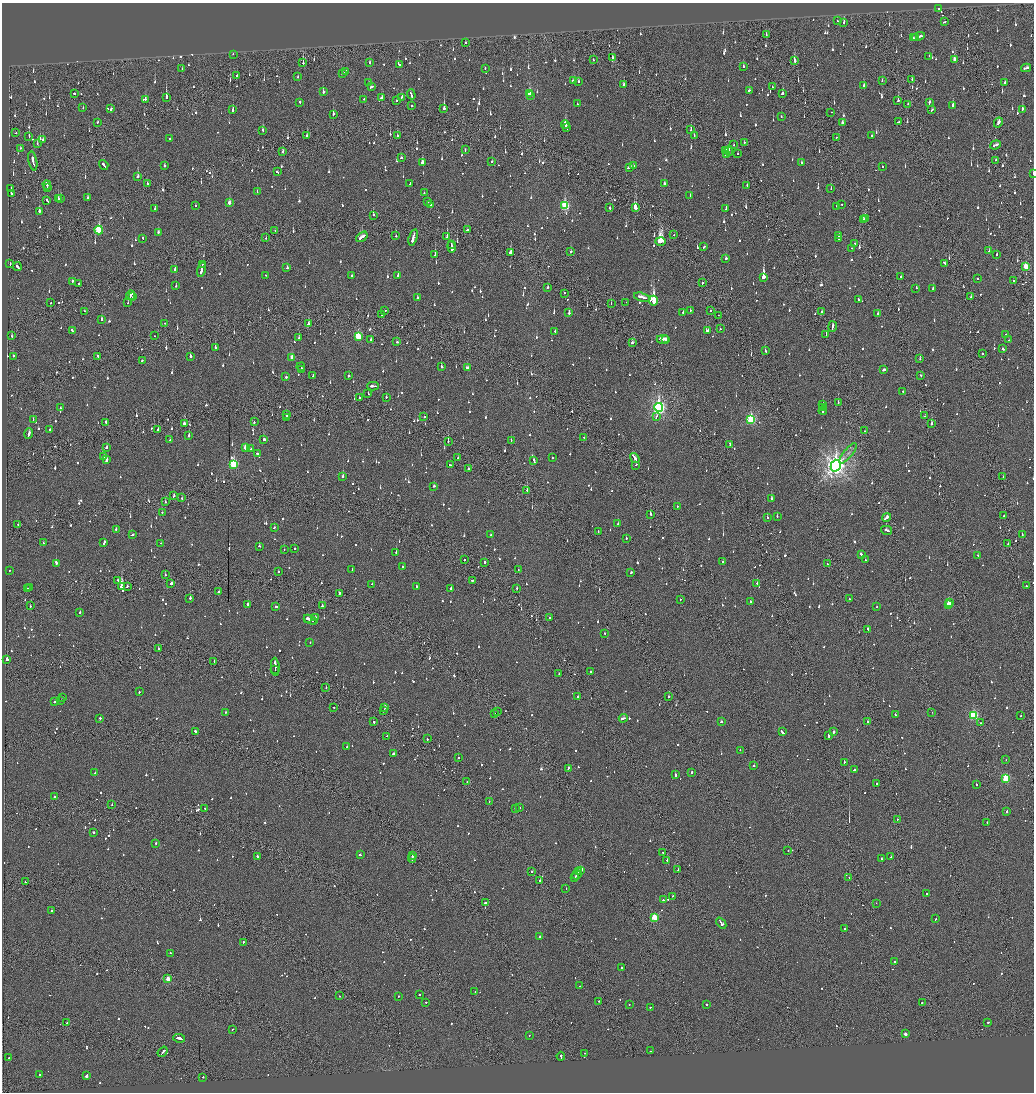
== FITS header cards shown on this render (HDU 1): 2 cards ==
NAXIS1  =                 2064
NAXIS2  =                 2180

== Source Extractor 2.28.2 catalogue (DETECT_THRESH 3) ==
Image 2064 x 2180 px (HDU 1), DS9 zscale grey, zoomed out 1/2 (1 PNG px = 2 x 2 image px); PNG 1036 x 1094 px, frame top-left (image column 1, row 2179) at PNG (2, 3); each listed source drawn as its Kron ellipse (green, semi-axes under 4 px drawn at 4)
Background -0.111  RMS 0.066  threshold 0.197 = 3 sigma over >= 5 px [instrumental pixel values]
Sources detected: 1602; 58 cannot appear on this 1/2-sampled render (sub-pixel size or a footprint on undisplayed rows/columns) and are neither listed nor drawn; of the other 1544, the 500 brightest by FLUX_AUTO listed and drawn (1044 fainter detections omitted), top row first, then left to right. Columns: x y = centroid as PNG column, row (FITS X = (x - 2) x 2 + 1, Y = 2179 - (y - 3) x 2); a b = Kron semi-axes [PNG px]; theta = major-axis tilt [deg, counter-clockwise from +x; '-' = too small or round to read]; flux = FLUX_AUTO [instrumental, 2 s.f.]
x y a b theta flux
939 9 2 2 - 89
837 21 2 1 - 63
844 22 2 2 - 130
944 22 3 2 - 110
766 34 2 1 - 100
918 36 7 2 13 220
916 37 3 1 - 82
913 38 3 2 - 130
465 43 2 2 - 79
233 54 2 2 - 71
929 56 2 2 - 110
612 58 3 2 - 94
955 59 3 2 - 160
593 60 3 1 - 220
795 61 3 2 - 300
303 63 2 2 - 180
370 63 2 2 - 88
399 64 3 2 - 110
743 67 2 2 - 80
485 68 2 2 - 65
1026 68 5 2 - 220
182 69 2 2 - 62
345 71 3 2 - 110
343 74 3 2 - 77
237 75 2 2 - 66
298 77 2 2 - 69
912 79 2 2 - 80
574 81 3 2 - 140
578 81 2 2 - 290
882 81 2 2 - 60
369 83 2 2 - 97
1005 83 3 2 - 100
624 85 3 2 - 140
864 86 3 2 - 140
371 87 3 2 - 100
772 87 2 2 - 72
749 90 3 2 - 160
323 92 2 2 - 300
74 93 2 2 - 220
411 94 5 2 - 160
529 94 4 3 - 370
782 94 3 2 - 63
531 96 2 2 - 140
166 97 3 2 - 550
402 97 2 2 - 130
382 98 2 2 - 730
145 99 4 2 - 69
364 99 2 1 - 190
397 100 2 2 - 100
898 101 3 2 - 180
929 102 3 2 - 140
300 103 2 2 - 190
577 104 2 1 - 60
908 104 2 1 - 130
411 106 2 2 - 77
953 106 3 2 - 200
83 108 2 2 - 95
444 108 2 2 - 1500
111 109 3 2 - 67
233 109 4 2 - 190
1022 109 3 2 - 90
932 110 3 2 - 63
831 112 2 2 - 61
333 114 2 2 - 340
781 117 2 2 - 58
97 122 3 2 - 65
842 122 3 3 - 95
898 122 2 2 - 74
998 122 5 2 - 180
565 124 4 2 - 980
567 128 3 2 - 710
263 130 3 2 - 100
691 130 3 2 - 61
16 133 2 1 - 57
29 136 3 2 - 100
307 136 3 2 - 58
397 136 3 2 - 57
694 136 4 2 - 94
871 136 2 2 - 96
836 137 2 2 - 67
169 139 2 2 - 63
43 140 2 2 - 58
744 143 3 2 - 63
37 144 3 2 - 68
734 145 2 1 - 140
995 145 5 2 - 220
20 148 2 2 - 84
465 150 2 2 - 69
726 151 3 2 - 170
729 151 5 2 - 200
283 152 2 2 - 110
738 153 2 2 - 57
726 154 3 2 - 230
401 158 2 2 - 57
996 160 2 2 - 59
33 161 9 2 -79 430
422 162 2 2 - 990
492 162 2 2 - 160
802 163 2 2 - 68
104 165 5 2 - 220
164 166 2 2 - 370
633 166 2 2 - 120
630 167 4 2 - 290
882 167 2 2 - 77
277 172 3 2 - 89
1033 173 3 1 - 150
138 176 3 2 - 150
147 183 3 2 - 81
410 184 4 2 - 150
664 184 2 2 - 190
47 185 4 2 - 310
747 185 2 1 - 58
47 188 4 1 - 230
11 189 2 2 - 61
831 189 2 1 - 97
257 191 2 2 - 65
424 193 2 2 - 95
12 194 3 2 - 120
690 195 2 2 - 57
87 198 2 2 - 67
58 199 2 1 - 150
60 199 4 2 - 85
47 200 3 2 - 140
428 201 2 2 - 92
229 202 3 2 - 87
842 204 2 2 - 170
195 205 2 2 - 60
430 205 2 2 - 89
565 206 4 3 - 1100
836 206 2 1 - 99
610 208 3 2 - 75
635 208 3 2 - 790
726 208 4 2 - 120
155 209 2 2 - 74
39 211 2 2 - 420
373 215 2 2 - 100
866 218 3 2 - 89
863 220 3 2 - 130
99 230 4 3 - 880
275 230 2 2 - 82
467 230 3 2 - 540
158 232 2 2 - 160
674 234 2 1 - 99
839 235 3 2 - 78
396 236 2 2 - 82
447 236 4 1 - 220
362 237 6 2 37 230
413 237 8 2 75 1200
143 238 3 2 - 89
266 238 2 2 - 70
838 238 3 2 - 80
661 241 5 3 - 3600
451 244 4 1 - 870
855 244 2 2 - 130
452 247 5 2 - 1900
704 247 3 1 - 69
852 248 2 1 - 97
571 251 2 2 - 87
989 251 2 2 - 99
511 253 2 2 - 340
996 254 2 2 - 100
435 255 2 2 - 150
726 259 2 2 - 97
10 263 2 1 - 130
945 263 3 2 - 120
203 265 3 1 - 110
17 267 4 2 - 310
1026 267 3 3 - 340
287 268 2 2 - 88
175 269 2 2 - 83
201 270 7 2 77 300
266 275 2 2 - 57
398 275 2 2 - 68
352 276 2 2 - 73
763 277 2 2 - 5500
901 277 2 1 - 75
977 278 2 2 - 320
72 281 2 2 - 410
1013 281 2 1 - 68
702 283 2 1 - 95
78 284 2 2 - 310
176 286 2 2 - 64
547 287 2 2 - 94
916 288 2 2 - 76
933 288 2 2 - 92
564 293 2 1 - 80
130 295 5 2 - 390
133 297 2 2 - 60
642 297 8 2 -15 280
971 297 2 2 - 140
417 298 2 2 - 160
858 299 2 2 - 72
653 301 5 2 - 24000
626 302 2 1 - 140
51 303 2 2 - 100
128 303 2 2 - 190
611 304 2 1 - 140
690 310 2 2 - 79
85 311 2 2 - 69
385 311 2 2 - 74
711 311 2 2 - 88
822 311 3 1 - 190
683 312 2 2 - 150
569 313 2 2 - 120
877 313 2 2 - 120
382 314 2 2 - 58
718 315 2 1 - 73
101 319 2 2 - 240
164 323 2 2 - 66
308 323 2 2 - 67
832 327 5 2 - 250
720 329 2 2 - 87
72 330 3 2 - 110
555 331 2 2 - 70
707 331 4 2 - 130
1006 334 2 2 - 170
826 335 2 1 - 64
11 336 2 2 - 69
154 336 2 2 - 66
358 336 4 3 - 780
299 338 2 2 - 110
663 339 6 2 1 250
666 339 3 2 - 160
371 340 2 2 - 91
1009 340 2 1 - 73
397 342 3 2 - 90
632 343 3 2 - 77
215 347 2 2 - 250
1003 349 3 2 - 110
765 351 3 2 - 170
983 354 2 2 - 98
13 356 2 2 - 150
98 356 2 2 - 130
190 356 2 2 - 750
292 357 3 2 - 150
920 359 2 2 - 70
142 360 2 2 - 160
301 367 4 2 - 160
442 367 3 2 - 86
467 368 3 2 - 94
302 369 3 1 - 120
884 370 3 2 - 100
921 375 2 1 - 83
313 376 4 2 - 140
349 376 2 2 - 290
286 377 2 2 - 230
373 386 6 2 -2 220
903 392 3 2 - 90
368 394 2 2 - 84
386 397 2 2 - 57
360 398 2 2 - 110
838 402 2 2 - 60
823 405 3 2 - 140
659 407 4 4 - 3800
60 408 2 2 - 57
823 408 3 2 - 180
823 411 4 2 - 300
287 415 2 2 - 130
925 416 2 2 - 120
286 417 2 1 - 150
424 417 2 2 - 240
656 417 4 2 - 67
33 419 2 2 - 300
751 419 4 3 - 1300
106 422 3 2 - 140
254 422 2 2 - 70
184 423 2 2 - 550
931 424 2 2 - 350
50 430 2 2 - 150
158 430 2 1 - 240
864 431 2 1 - 62
29 434 5 2 - 270
189 436 2 2 - 350
583 437 2 2 - 57
264 439 3 2 - 140
170 440 2 2 - 60
511 440 2 2 - 76
448 441 2 1 - 72
730 444 3 2 - 140
106 447 2 2 - 290
245 448 3 2 - 140
251 449 2 2 - 120
848 453 12 4 51 63
258 454 2 2 - 160
103 456 3 2 - 240
458 458 3 2 - 69
552 458 2 2 - 68
635 458 5 2 - 430
107 460 4 2 - 190
534 460 3 2 - 160
234 464 3 3 - 940
450 465 4 2 - 130
636 465 2 1 - 140
836 466 6 5 - 9100
468 469 2 2 - 58
343 477 2 2 - 600
1003 477 2 2 - 86
434 486 2 2 - 120
527 490 2 2 - 220
174 496 2 2 - 80
182 498 2 1 - 140
771 498 2 2 - 190
165 502 2 2 - 61
677 506 2 2 - 74
162 512 2 2 - 78
650 514 2 2 - 310
1004 515 3 2 - 150
777 516 2 2 - 66
886 517 4 2 - 270
767 518 2 2 - 76
618 524 2 2 - 140
18 525 2 2 - 75
274 528 2 2 - 59
116 530 2 2 - 100
887 530 6 2 -13 550
598 531 2 2 - 72
132 535 3 2 - 170
491 535 2 2 - 86
1022 535 2 2 - 93
626 538 2 2 - 120
43 543 2 1 - 71
104 543 3 2 - 360
161 543 2 2 - 62
1008 544 2 2 - 64
259 546 2 2 - 62
295 549 2 2 - 57
284 550 2 2 - 81
396 552 2 2 - 64
861 555 4 2 - 160
978 555 2 2 - 57
464 560 2 1 - 110
865 560 2 2 - 74
723 561 2 2 - 90
485 562 2 2 - 130
56 563 2 2 - 400
827 564 2 1 - 84
403 567 2 2 - 60
352 569 2 2 - 58
9 570 2 2 - 64
518 570 2 1 - 85
278 572 2 2 - 150
631 572 3 2 - 57
165 575 2 2 - 81
118 580 2 2 - 68
472 580 2 2 - 210
171 583 3 2 - 450
757 583 2 2 - 180
372 584 2 2 - 59
127 586 2 2 - 59
417 586 2 2 - 120
1026 586 2 1 - 170
121 587 3 2 - 1800
27 588 2 2 - 150
29 588 2 1 - 140
451 588 2 2 - 140
517 588 2 2 - 91
219 592 2 2 - 70
339 593 2 2 - 170
190 598 2 2 - 230
849 598 2 2 - 56
680 600 2 1 - 85
750 602 2 2 - 62
949 602 2 2 - 75
248 604 2 2 - 850
948 605 3 3 - 300
30 606 2 1 - 83
322 606 2 2 - 83
276 607 2 2 - 140
876 607 2 2 - 75
80 613 2 2 - 100
315 618 2 2 - 120
549 618 2 2 - 140
308 619 2 1 - 100
311 620 7 2 -22 370
868 629 3 2 - 120
604 633 2 2 - 160
310 642 2 2 - 83
158 648 2 2 - 59
7 659 2 2 - 380
214 661 2 2 - 75
275 667 9 2 -85 360
275 669 2 1 - 110
591 672 2 1 - 56
559 674 2 1 - 150
326 688 2 2 - 250
139 692 2 2 - 73
578 697 2 2 - 130
669 697 2 2 - 170
63 698 2 1 - 85
61 701 2 2 - 180
55 702 3 2 - 75
334 707 2 2 - 130
385 708 3 1 - 130
384 710 3 2 - 160
497 711 2 2 - 62
225 712 2 2 - 86
932 712 2 1 - 62
495 714 2 2 - 67
896 715 3 2 - 140
973 715 3 3 - 1200
1021 715 3 2 - 85
100 718 2 2 - 170
623 718 4 2 - 170
374 722 2 2 - 130
721 722 3 2 - 91
868 722 2 2 - 88
980 723 2 1 - 120
195 731 2 2 - 250
782 732 4 2 - 190
834 732 2 2 - 440
387 736 2 2 - 73
828 736 3 2 - 120
427 739 2 2 - 78
347 747 2 2 - 69
740 750 2 2 - 59
393 754 4 2 - 190
458 757 2 2 - 65
1006 760 2 2 - 74
844 762 2 2 - 110
754 766 2 2 - 640
568 768 2 1 - 170
855 770 2 2 - 800
692 772 3 2 - 150
95 773 2 1 - 160
675 775 2 2 - 180
1006 778 3 3 - 830
467 782 2 2 - 120
876 783 2 2 - 66
976 785 2 2 - 120
54 797 2 2 - 130
489 802 2 1 - 61
112 805 2 2 - 60
519 807 3 2 - 130
515 808 2 2 - 64
205 809 2 2 - 62
1007 811 3 2 - 87
897 819 2 1 - 90
987 823 2 2 - 330
93 832 3 2 - 83
156 843 2 2 - 73
788 851 2 1 - 58
663 853 2 2 - 72
360 855 2 2 - 97
257 856 2 2 - 120
412 856 3 2 - 110
891 857 2 1 - 250
412 859 4 1 - 170
881 859 2 2 - 120
667 860 2 1 - 230
580 870 3 2 - 1500
678 870 2 1 - 63
531 871 2 2 - 87
579 872 2 1 - 1100
577 875 5 2 - 1800
575 877 2 1 - 1000
849 877 2 2 - 71
540 880 2 2 - 79
25 882 2 1 - 270
566 888 2 2 - 100
926 894 3 2 - 56
672 896 2 2 - 200
663 900 2 2 - 210
485 902 2 2 - 420
876 903 2 1 - 80
51 911 2 2 - 180
654 917 3 3 - 620
936 919 2 2 - 75
721 923 6 2 -50 290
845 929 2 2 - 120
539 937 2 2 - 64
243 942 2 2 - 120
170 953 2 2 - 64
895 962 2 2 - 110
621 968 2 2 - 75
168 979 3 3 - 280
580 986 2 2 - 82
475 992 2 2 - 70
420 994 2 2 - 68
339 996 2 1 - 110
399 996 2 2 - 73
599 1001 2 2 - 390
426 1002 2 1 - 110
922 1003 2 2 - 240
629 1004 2 1 - 230
706 1004 2 2 - 190
650 1007 2 1 - 230
988 1022 2 2 - 160
67 1023 2 2 - 500
233 1029 2 1 - 130
905 1034 2 2 - 76
529 1035 2 2 - 57
179 1038 6 2 -7 380
651 1051 2 2 - 170
163 1052 6 2 51 210
584 1053 2 2 - 78
561 1056 4 2 - 200
9 1058 2 2 - 60
39 1074 2 2 - 100
87 1075 3 2 - 1100
203 1077 2 2 - 84
At the frame edge (FLAGS 8, measured only in part): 1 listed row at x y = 1033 173
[1044 fainter detections neither listed nor drawn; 58 sub-pixel or undisplayed-footprint detections neither listed nor drawn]